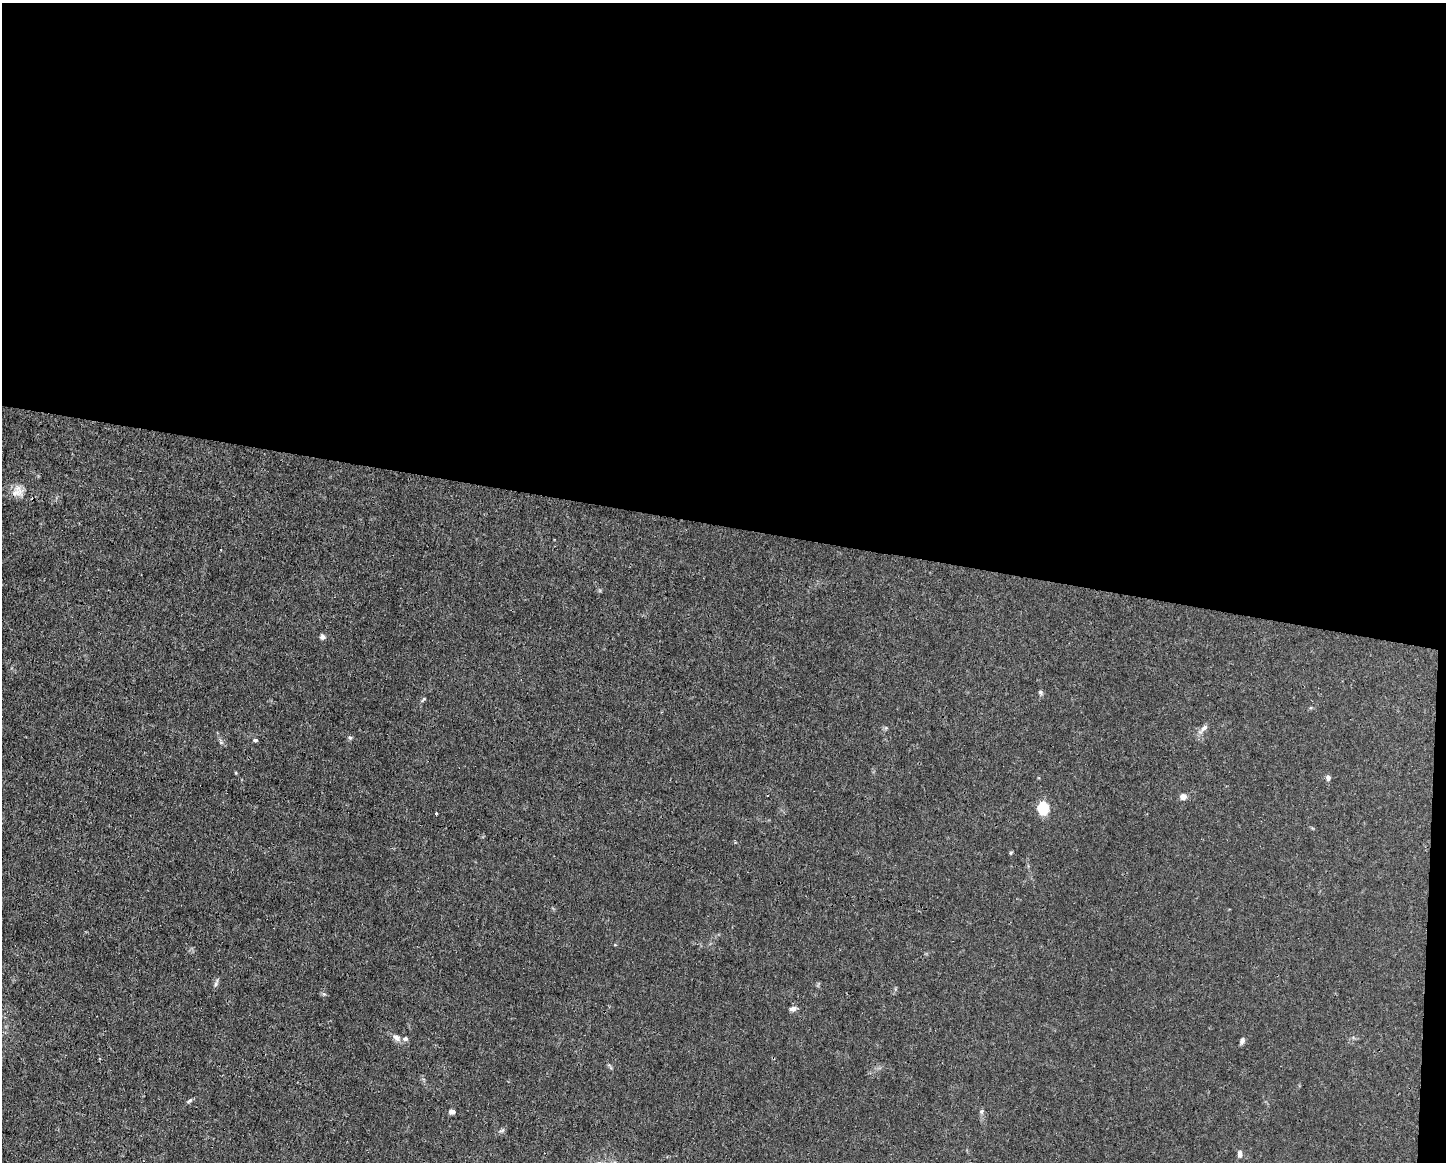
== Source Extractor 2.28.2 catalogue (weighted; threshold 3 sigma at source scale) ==
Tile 3 of 3 x 4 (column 3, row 1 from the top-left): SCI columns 2999-4442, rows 3479-4638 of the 4666 x 4638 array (HDU 1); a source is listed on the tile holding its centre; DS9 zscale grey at full resolution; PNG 1448 x 1164 px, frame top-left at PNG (2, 3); no overlay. Shown black and unused: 46% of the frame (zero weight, under 3 of 4 exposures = <1% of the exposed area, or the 3 px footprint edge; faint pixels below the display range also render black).
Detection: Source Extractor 2.28.2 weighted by HDU 2 'WHT'; one run over the whole footprint, this tile lists its part. Background 0.0185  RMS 0.0025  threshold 0.0112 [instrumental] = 3 sigma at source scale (4.5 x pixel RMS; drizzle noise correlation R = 1.50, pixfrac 1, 0.05/0.05 arcsec/px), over >= 5 px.
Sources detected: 23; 1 inside a brighter listed object's ellipse — not listed separately; the other 22 listed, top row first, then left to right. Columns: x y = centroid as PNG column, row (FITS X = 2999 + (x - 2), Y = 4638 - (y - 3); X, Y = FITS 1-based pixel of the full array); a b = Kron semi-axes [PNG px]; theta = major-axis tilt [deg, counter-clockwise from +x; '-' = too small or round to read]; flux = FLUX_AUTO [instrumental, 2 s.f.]
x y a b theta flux
18 491 17 13 32 2.5
322 637 6 6 - 0.8
1040 692 6 5 - 0.42
423 699 10 2 54 0.29
886 728 6 4 -18 0.33
1204 728 11 6 41 1
350 738 6 5 - 0.41
255 740 6 4 -9 0.4
1328 778 7 6 - 0.71
1183 797 7 6 - 1.5
1043 808 10 8 89 8.7
436 813 3 3 - 0.19
1011 853 5 4 - 0.28
216 984 7 4 88 0.48
793 1009 8 6 9 0.97
396 1038 11 7 -37 1.2
1242 1041 7 5 75 0.8
189 1101 9 4 44 0.45
981 1111 7 6 - 0.5
452 1112 6 5 - 0.92
502 1131 9 3 21 0.38
1240 1154 9 6 83 0.92